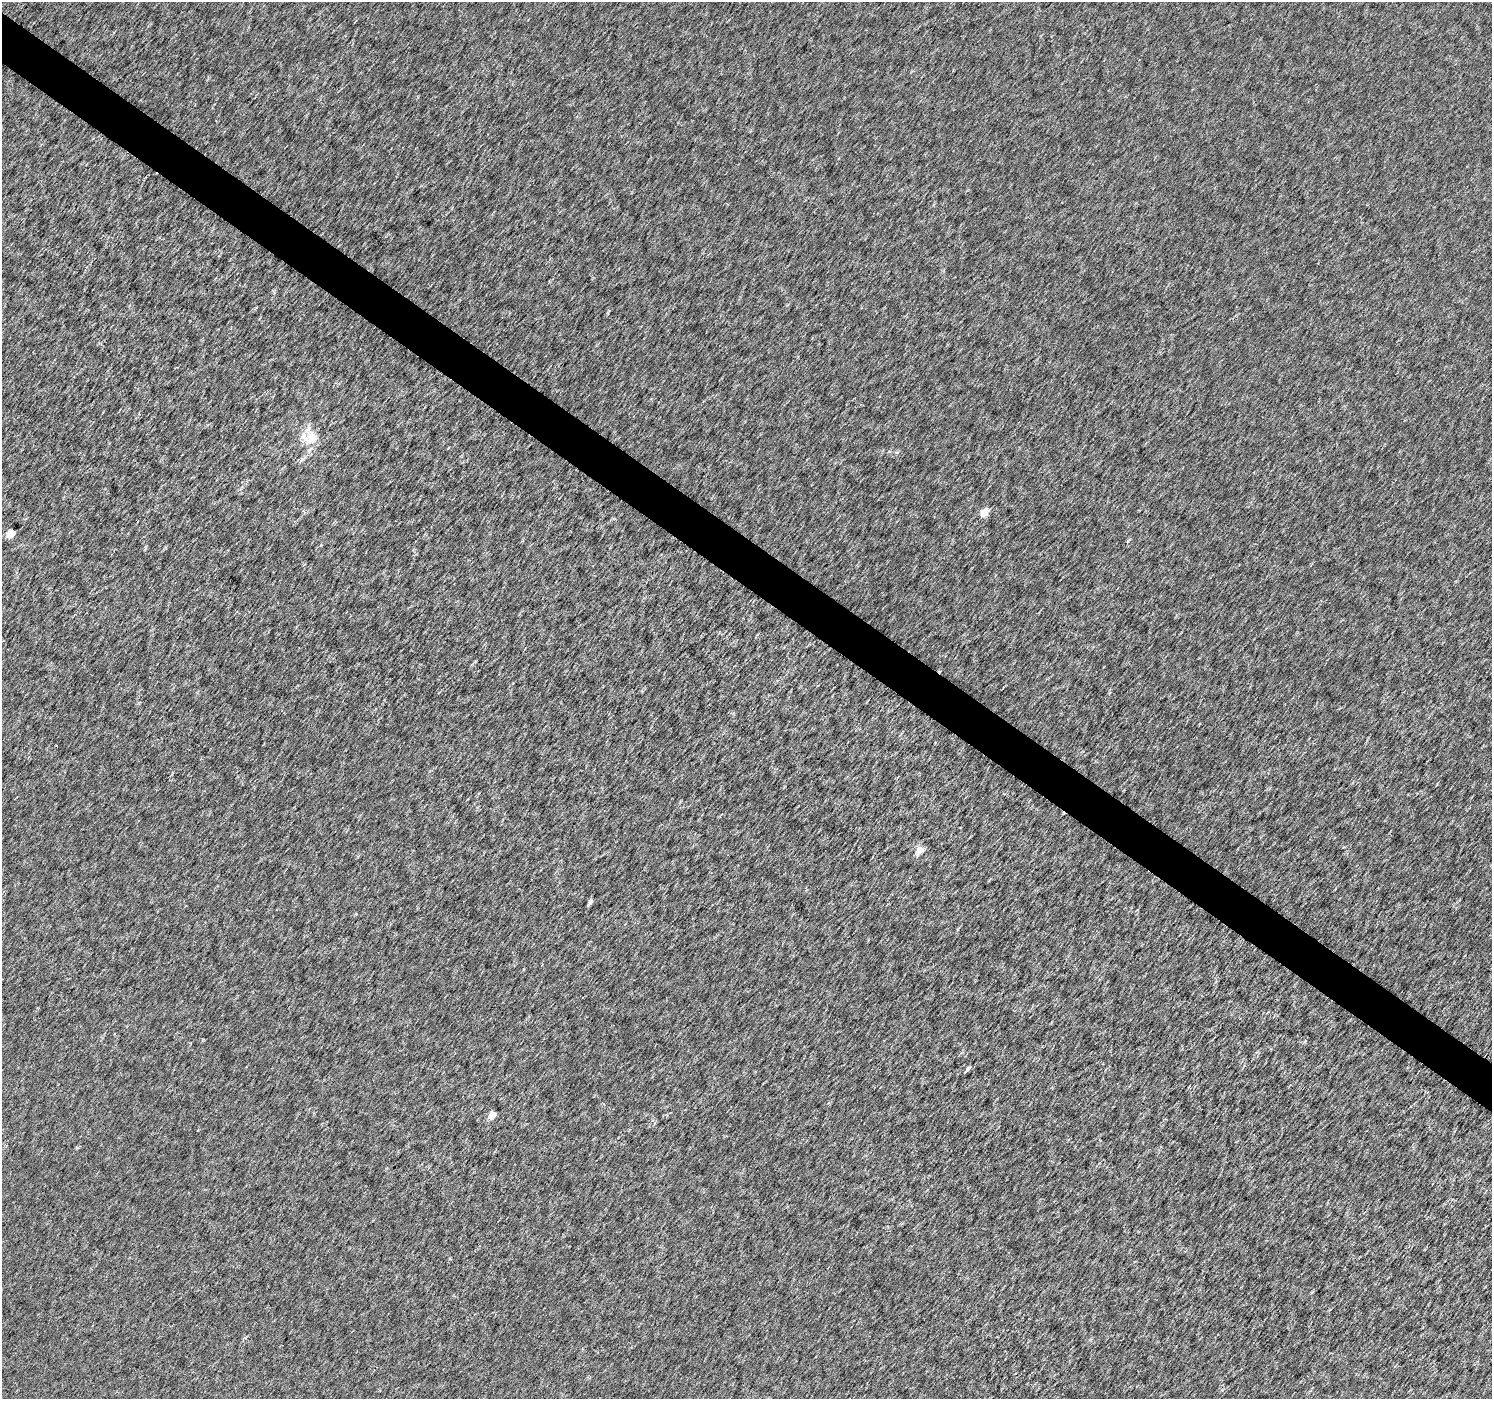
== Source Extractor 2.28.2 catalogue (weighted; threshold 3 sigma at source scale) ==
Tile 11 of 4 x 4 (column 3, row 3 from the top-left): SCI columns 2989-4478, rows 1642-3038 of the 5969 x 6009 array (HDU 1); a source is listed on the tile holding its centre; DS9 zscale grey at full resolution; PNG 1494 x 1401 px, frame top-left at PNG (2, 2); no overlay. Shown black and unused: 4% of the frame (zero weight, under 3 of 6 exposures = <1% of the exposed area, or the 3 px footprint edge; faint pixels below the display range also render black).
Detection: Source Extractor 2.28.2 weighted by HDU 2 'WHT'; one run over the whole footprint, this tile lists its part. Background 2.44e-04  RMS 0.0019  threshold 0.00763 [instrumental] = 3 sigma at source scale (4.09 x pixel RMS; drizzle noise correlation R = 1.36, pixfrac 0.8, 0.0396/0.0396 arcsec/px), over >= 5 px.
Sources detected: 9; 1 inside a brighter listed object's ellipse — not listed separately; the other 8 listed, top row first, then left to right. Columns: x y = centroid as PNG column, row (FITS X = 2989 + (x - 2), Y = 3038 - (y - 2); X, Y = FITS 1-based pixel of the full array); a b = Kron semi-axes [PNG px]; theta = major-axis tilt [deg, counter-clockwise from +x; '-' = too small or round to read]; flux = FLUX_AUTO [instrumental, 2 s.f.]
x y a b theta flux
311 438 21 16 72 3.3
984 513 6 5 - 2.7
11 533 5 4 - 3.3
1128 541 4 4 - 0.28
920 850 7 5 43 2.1
590 902 6 3 58 0.59
967 1069 6 4 47 0.45
492 1115 5 4 - 2.7